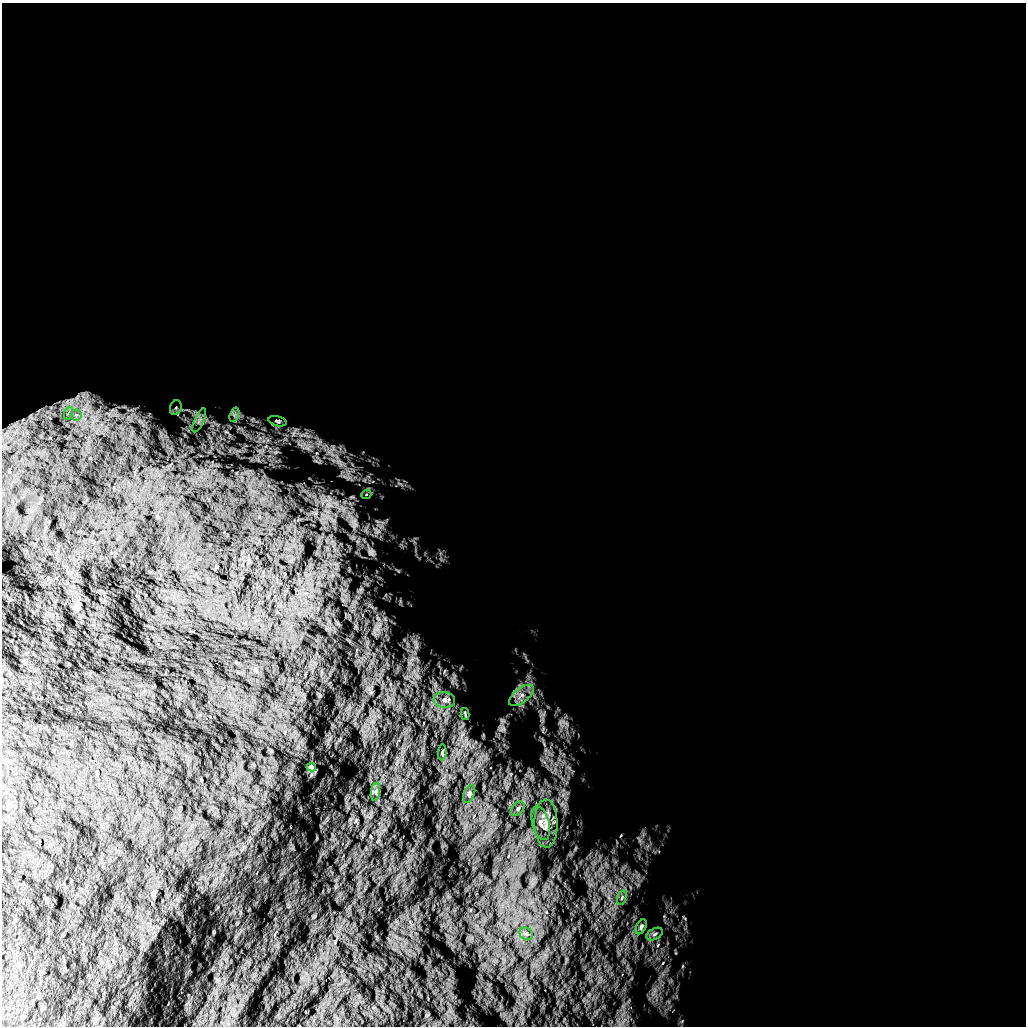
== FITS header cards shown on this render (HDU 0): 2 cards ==
NAXIS1  =                 1024 /
NAXIS2  =                 1024 /

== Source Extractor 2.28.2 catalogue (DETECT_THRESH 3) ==
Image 1024 x 1024 px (HDU 0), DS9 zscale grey, 1 PNG px = 1 image px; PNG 1028 x 1028 px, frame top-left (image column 1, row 1024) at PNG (2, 3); each listed source drawn as its Kron ellipse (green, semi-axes under 4 px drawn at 4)
Background 5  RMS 910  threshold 2720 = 3 sigma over >= 5 px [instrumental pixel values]
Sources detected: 21; all 21 listed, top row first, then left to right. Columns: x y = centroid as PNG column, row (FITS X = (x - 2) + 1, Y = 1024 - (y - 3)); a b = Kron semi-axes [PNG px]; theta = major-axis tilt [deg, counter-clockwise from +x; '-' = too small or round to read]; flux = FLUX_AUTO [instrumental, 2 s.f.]
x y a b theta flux
176 408 7 5 70 160000
69 413 7 4 71 100000
76 415 5 5 - 140000
234 415 7 4 71 160000
199 420 13 4 65 250000
277 421 9 5 -15 130000
366 495 5 3 - 59000
521 695 14 7 37 480000
444 700 11 8 -6 300000
465 714 6 2 -77 51000
442 752 8 3 84 82000
311 767 5 3 - 77000
376 792 9 4 82 170000
469 794 9 5 67 140000
518 809 8 5 50 140000
541 823 17 8 -75 430000
546 824 24 11 -89 800000
622 898 7 4 71 120000
641 927 8 4 62 130000
526 934 7 6 - 140000
655 934 9 5 27 170000